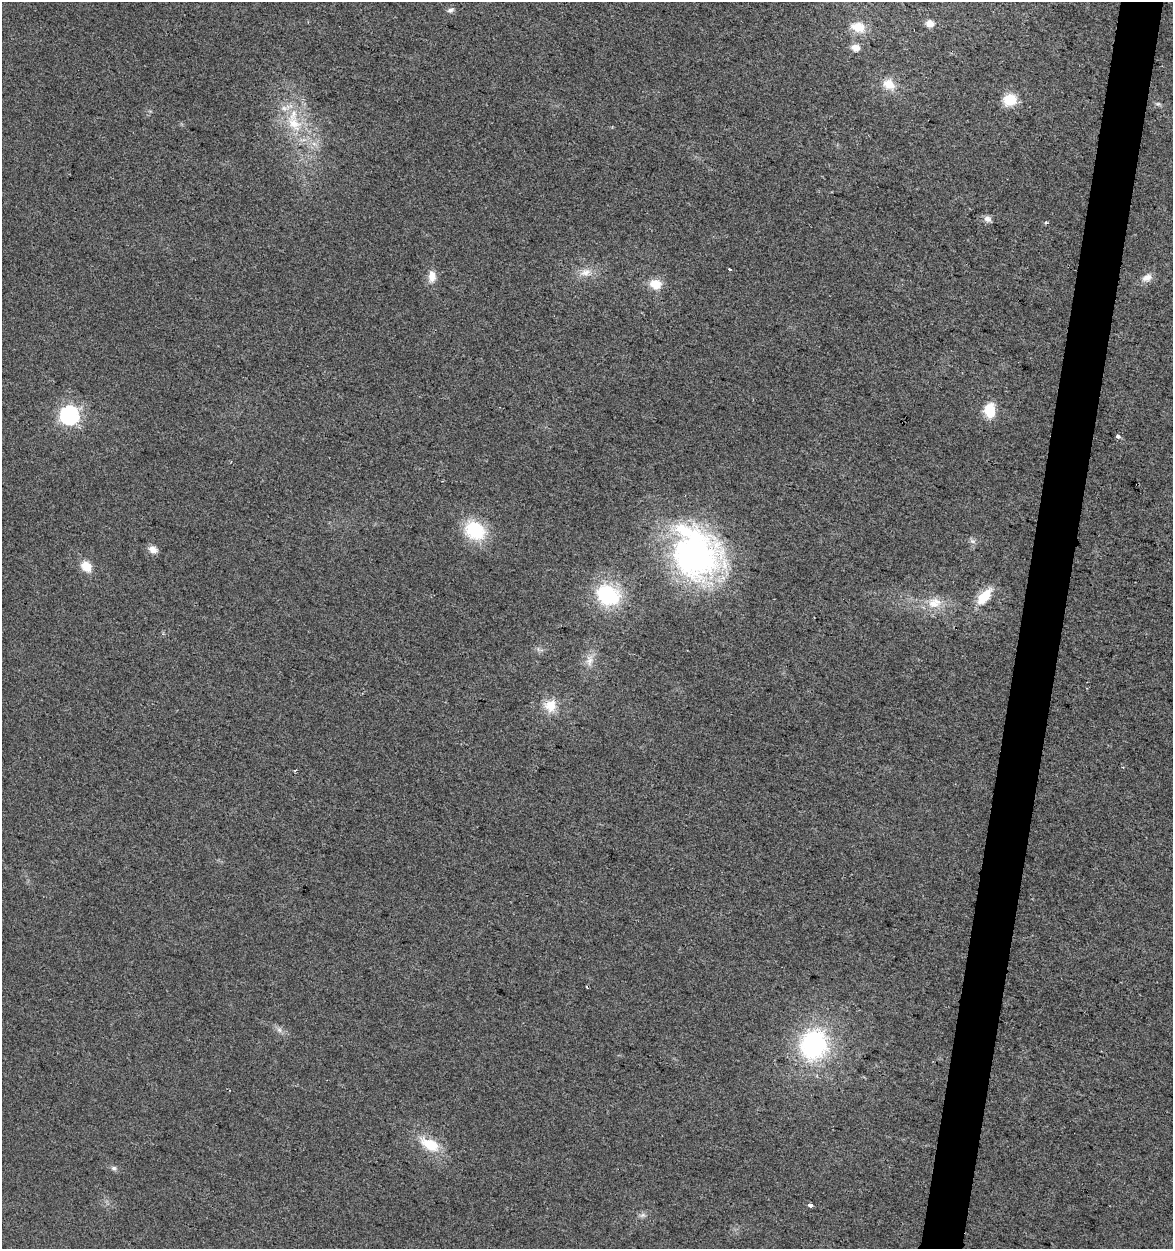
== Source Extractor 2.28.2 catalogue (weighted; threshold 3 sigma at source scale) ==
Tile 10 of 4 x 4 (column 2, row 3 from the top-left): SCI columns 1457-2627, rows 1248-2494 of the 5193 x 4995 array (HDU 1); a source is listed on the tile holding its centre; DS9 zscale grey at full resolution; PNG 1175 x 1251 px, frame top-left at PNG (2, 2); no overlay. Shown black and unused: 4% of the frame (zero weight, under 2 of 3 exposures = <1% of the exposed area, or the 3 px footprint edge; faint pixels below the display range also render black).
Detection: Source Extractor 2.28.2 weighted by HDU 2 'WHT'; one run over the whole footprint, this tile lists its part. Background 0.017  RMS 0.0078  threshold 0.035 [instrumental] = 3 sigma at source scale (4.5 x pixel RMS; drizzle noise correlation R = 1.50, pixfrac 1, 0.0396/0.0396 arcsec/px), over >= 5 px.
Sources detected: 36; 1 cosmic-ray / hot-pixel residue — not listed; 1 inside a brighter listed object's ellipse — not listed separately; the other 34 listed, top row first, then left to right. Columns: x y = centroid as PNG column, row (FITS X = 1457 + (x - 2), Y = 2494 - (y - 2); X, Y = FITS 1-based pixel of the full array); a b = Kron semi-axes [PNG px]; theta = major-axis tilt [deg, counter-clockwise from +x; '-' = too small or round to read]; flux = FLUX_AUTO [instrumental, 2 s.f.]
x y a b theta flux
450 10 8 6 14 2.4
930 24 9 8 - 5.4
858 27 17 12 -15 13
855 48 10 8 -9 5.8
889 84 16 12 -39 12
1010 100 13 12 - 18
294 123 27 18 -50 30
314 144 7 4 -19 2.4
987 219 10 7 -27 3.8
1046 222 4 4 - 1.1
729 269 3 3 - 3.3
585 272 18 8 16 7.7
432 276 15 9 -89 7.5
1147 278 14 9 27 6
655 284 13 11 -12 12
990 410 14 10 87 20
69 415 8 7 - 260
1118 436 4 3 - 3.7
475 530 25 20 -36 38
972 541 8 4 -1 1.9
153 549 10 8 -27 5.6
693 555 64 55 -17 210
86 566 13 10 -45 11
608 595 27 22 -29 56
984 596 22 11 48 18
934 603 20 15 10 15
589 660 17 10 87 7.4
550 706 15 15 - 13
279 1030 8 6 -45 2.6
814 1045 35 30 74 110
430 1144 26 14 -27 22
114 1168 8 6 -1 2
810 1205 3 3 - 17
643 1215 7 6 - 2.2